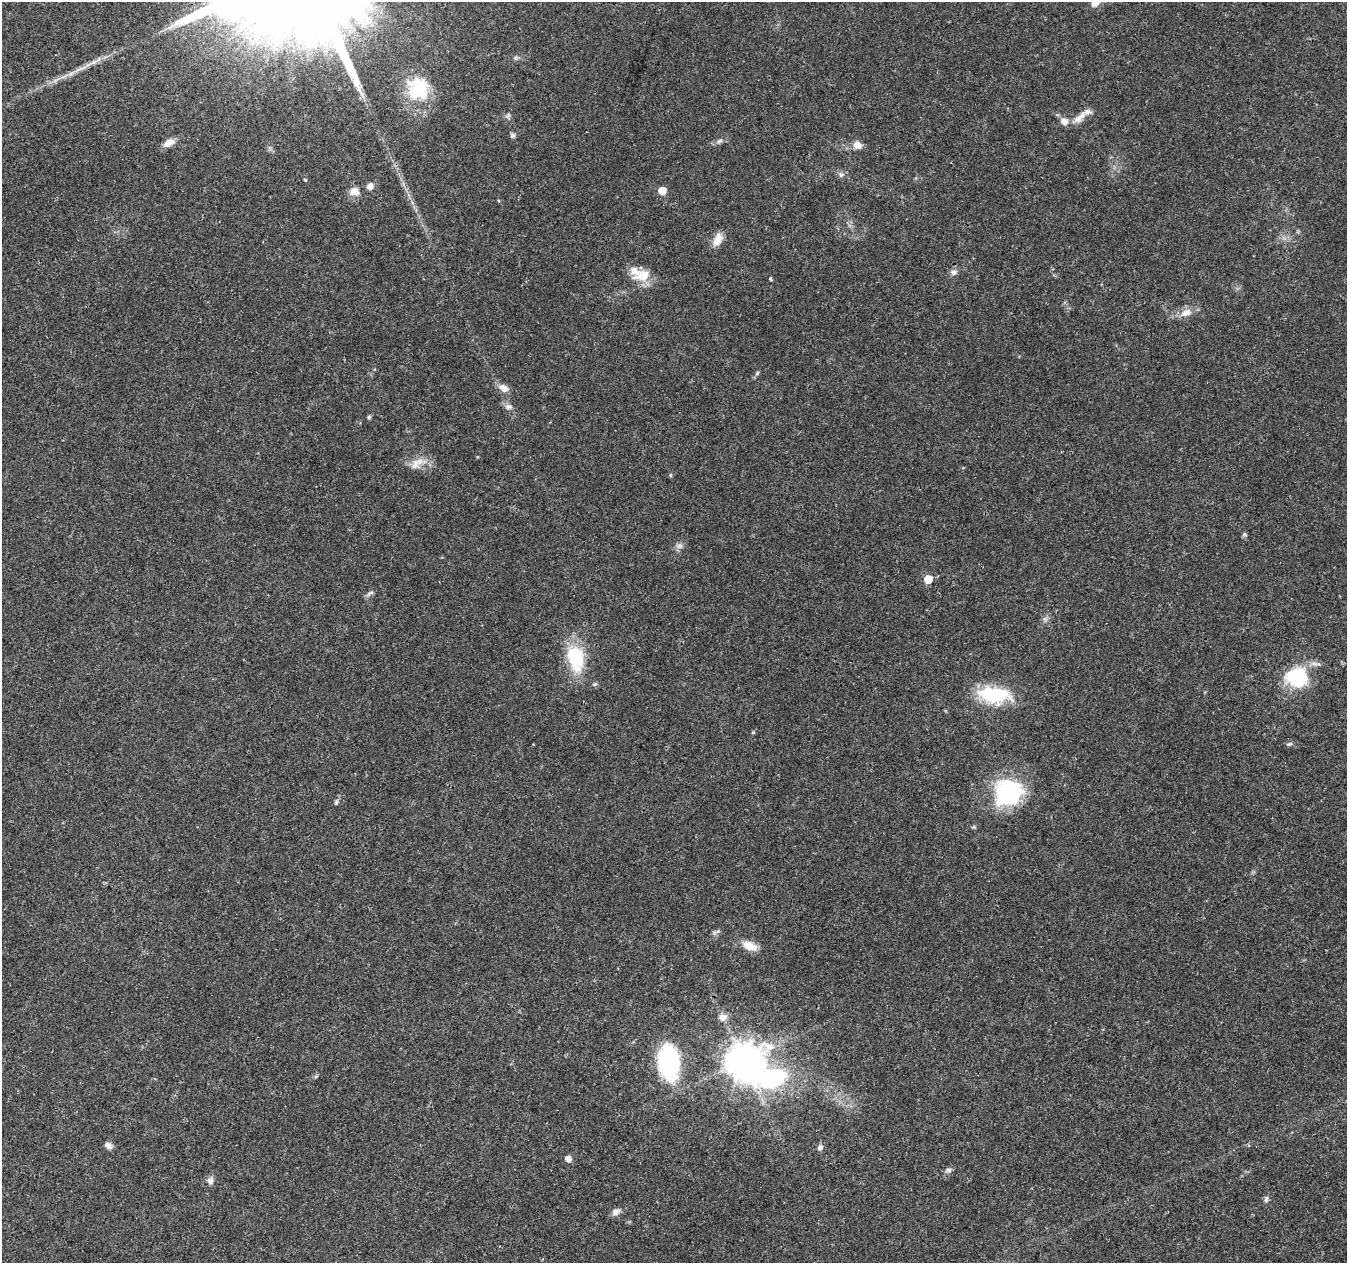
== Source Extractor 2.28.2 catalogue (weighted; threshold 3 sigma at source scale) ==
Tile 7 of 4 x 4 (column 3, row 2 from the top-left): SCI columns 2699-4043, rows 2805-4065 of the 5392 x 5546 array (HDU 1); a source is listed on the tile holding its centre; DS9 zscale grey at full resolution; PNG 1349 x 1265 px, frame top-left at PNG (2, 2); no overlay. Shown black and unused: <1% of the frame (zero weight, under 3 of 4 exposures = <1% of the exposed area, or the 3 px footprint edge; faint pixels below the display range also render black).
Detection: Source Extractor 2.28.2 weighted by HDU 2 'WHT'; one run over the whole footprint, this tile lists its part. Background 0.0261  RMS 0.0019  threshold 0.00865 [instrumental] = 3 sigma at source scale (4.5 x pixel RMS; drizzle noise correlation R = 1.50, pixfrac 1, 0.0396/0.0396 arcsec/px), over >= 5 px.
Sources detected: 55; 1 inside a brighter object's white glare — not listed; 2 inside a brighter listed object's ellipse — not listed separately; the other 52 listed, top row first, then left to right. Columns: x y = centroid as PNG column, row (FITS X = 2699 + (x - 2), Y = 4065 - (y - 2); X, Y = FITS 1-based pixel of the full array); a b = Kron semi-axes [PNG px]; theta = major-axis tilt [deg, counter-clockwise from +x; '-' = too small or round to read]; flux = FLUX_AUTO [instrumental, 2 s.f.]
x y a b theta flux
1096 2 16 9 50 1.7
516 58 6 5 - 0.38
79 69 24 5 24 1.8
420 88 34 24 -47 9.8
1080 117 25 9 43 2.2
1064 121 10 8 -42 1.4
513 135 6 6 - 0.56
719 141 9 5 27 0.57
169 143 15 8 29 1.5
857 145 12 10 -24 1.4
841 174 8 7 - 0.63
305 180 4 4 - 0.18
370 186 8 7 - 1.1
354 191 14 11 2 1.7
662 191 5 5 - 4
718 239 17 10 64 2
953 272 9 7 26 0.83
643 275 28 15 10 3.8
771 279 4 3 - 0.89
1186 313 16 10 18 2.1
757 373 6 5 - 0.33
503 388 13 8 -32 1.5
509 406 11 7 -1 0.8
369 417 5 5 - 0.32
415 465 17 11 72 1.9
671 475 5 3 - 0.23
1244 534 7 5 0 0.32
679 546 10 7 20 0.78
928 579 5 5 - 4.8
370 593 12 5 31 0.59
1045 619 7 6 - 0.59
575 658 30 18 -76 11
1297 677 22 19 -9 13
594 684 8 5 26 0.36
994 695 40 19 -7 12
753 732 5 4 - 0.21
1289 744 9 5 16 0.39
1008 792 30 28 14 21
336 802 7 5 76 0.42
714 933 5 3 - 0.29
749 946 19 10 -21 2.7
723 1017 11 9 8 1.4
743 1060 10 9 - 400
668 1062 31 18 -84 26
773 1078 81 52 -14 44
108 1145 9 6 -31 1
820 1147 8 6 66 0.68
568 1159 5 5 - 1.5
948 1170 9 5 -2 0.55
210 1181 10 8 -78 0.88
1266 1199 7 5 82 0.61
616 1212 11 7 42 1
Overlapping masked pixels (flux is a lower limit): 1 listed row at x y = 749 946
Isophote crosses this tile's border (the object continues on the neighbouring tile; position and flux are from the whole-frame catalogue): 1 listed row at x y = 1096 2